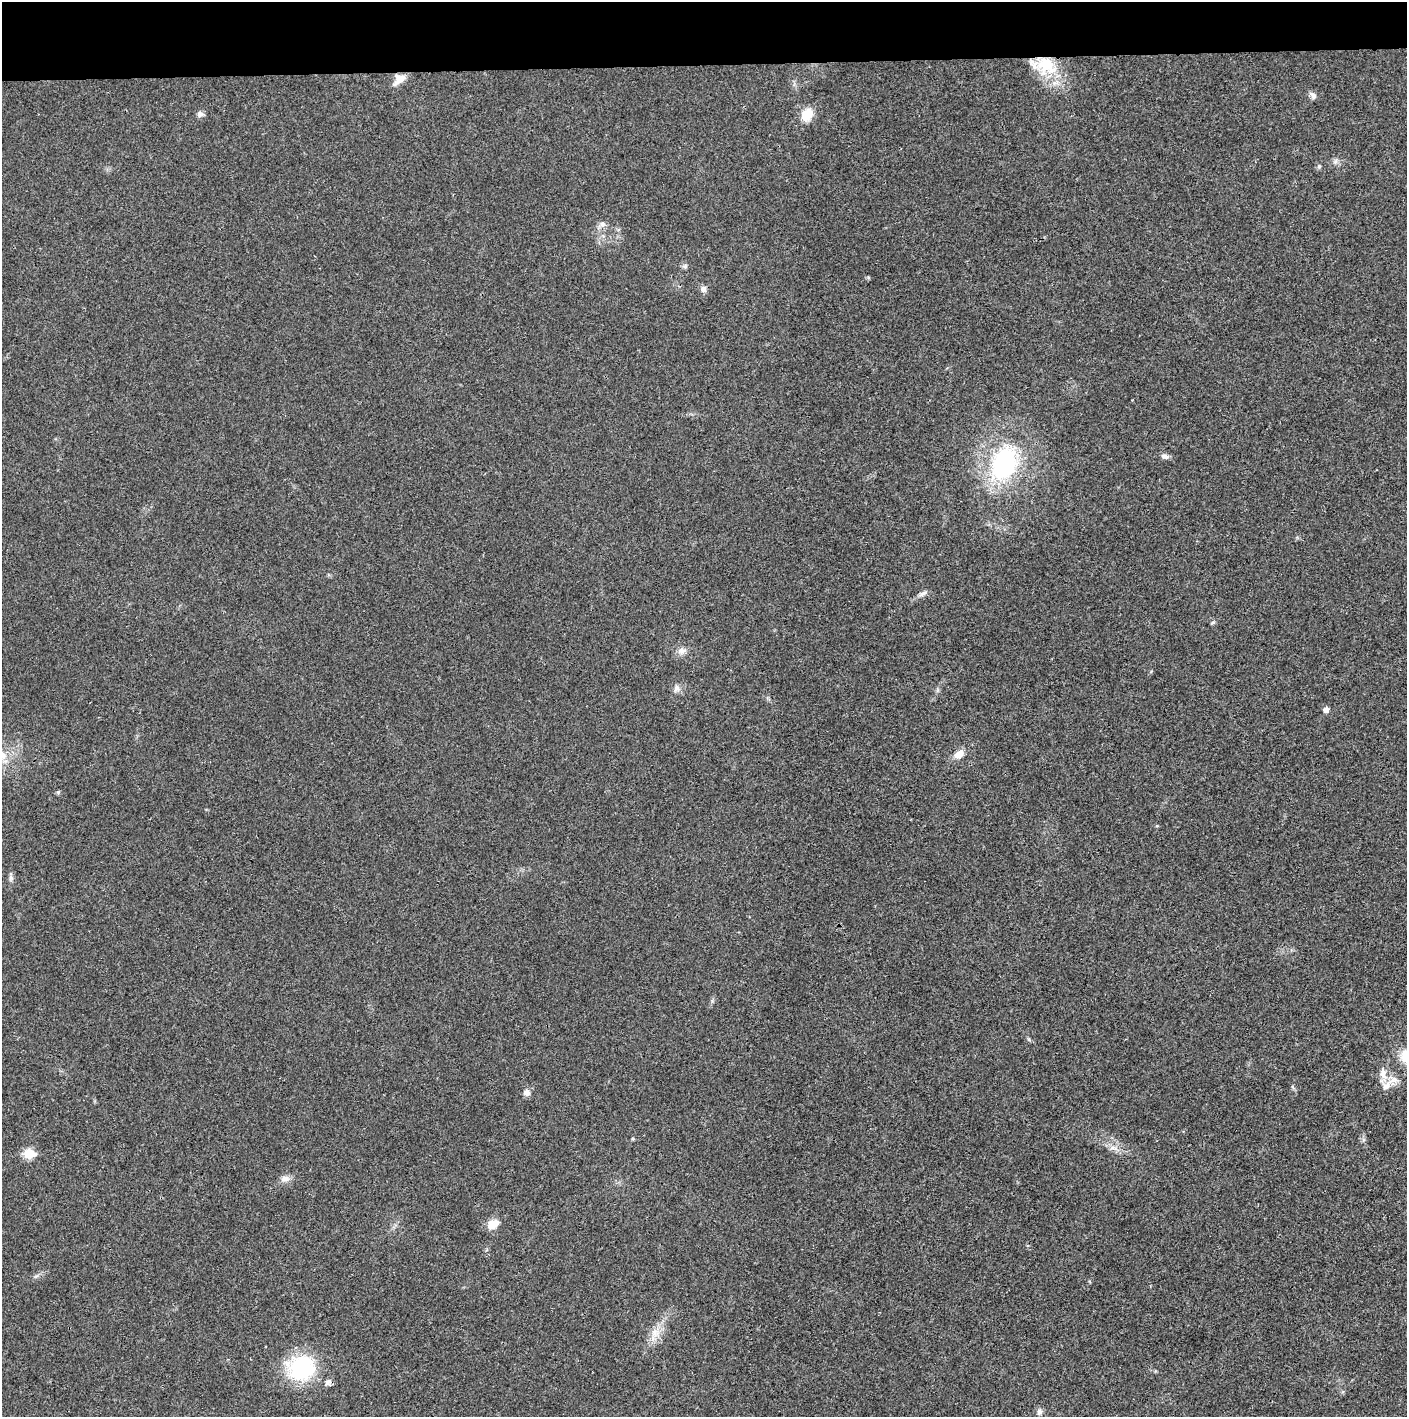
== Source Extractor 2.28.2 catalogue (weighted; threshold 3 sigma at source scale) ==
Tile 2 of 3 x 3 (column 2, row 1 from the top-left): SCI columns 1409-2813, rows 2831-4245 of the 4219 x 4245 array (HDU 1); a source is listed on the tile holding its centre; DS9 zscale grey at full resolution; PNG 1409 x 1419 px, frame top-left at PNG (2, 2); no overlay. Shown black and unused: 4% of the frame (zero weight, under 3 of 4 exposures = <1% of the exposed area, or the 3 px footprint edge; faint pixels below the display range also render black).
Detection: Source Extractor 2.28.2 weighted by HDU 2 'WHT'; one run over the whole footprint, this tile lists its part. Background 0.0195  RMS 0.0041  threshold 0.0186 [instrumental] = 3 sigma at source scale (4.5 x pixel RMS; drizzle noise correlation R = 1.50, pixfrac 1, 0.05/0.05 arcsec/px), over >= 5 px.
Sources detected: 33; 2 inside a brighter listed object's ellipse — not listed separately; the other 31 listed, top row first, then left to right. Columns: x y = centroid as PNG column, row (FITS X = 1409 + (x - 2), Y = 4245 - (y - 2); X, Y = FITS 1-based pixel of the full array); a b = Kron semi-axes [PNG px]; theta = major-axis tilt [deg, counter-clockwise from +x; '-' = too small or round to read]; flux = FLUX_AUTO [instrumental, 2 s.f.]
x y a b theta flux
1046 65 30 23 -40 22
399 79 15 11 41 4.5
1313 96 10 6 -51 1.6
200 114 8 8 - 1.5
807 115 17 13 54 6.6
1335 162 7 4 19 0.94
1319 166 6 5 - 0.7
602 224 8 7 - 1.6
685 266 6 6 - 0.85
703 289 8 7 - 1.8
1165 456 10 6 -17 1.6
1004 464 33 23 66 53
923 594 12 6 27 1.6
1213 623 6 4 19 0.58
682 651 10 10 - 2.4
677 688 10 7 78 1.7
1326 709 5 5 - 2.2
959 754 11 8 38 4.1
2 755 13 11 4 4.7
58 792 5 4 - 0.56
11 878 9 5 -84 1.1
1383 1073 17 9 -86 3.7
1393 1080 18 9 23 3.8
527 1092 9 8 - 2
1112 1148 9 4 0 1.4
29 1154 6 6 - 17
285 1179 13 8 9 2.3
492 1224 13 9 34 5.3
655 1334 21 11 69 5.8
301 1368 35 31 2 32
1039 1412 9 7 76 1.6
Overlapping masked pixels (flux is a lower limit): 1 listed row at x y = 1046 65
Isophote crosses this tile's border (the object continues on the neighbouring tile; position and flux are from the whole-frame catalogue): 1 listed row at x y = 2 755
Unlisted compact peaks at least as high as the median listed source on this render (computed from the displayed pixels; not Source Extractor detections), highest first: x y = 1029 1039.